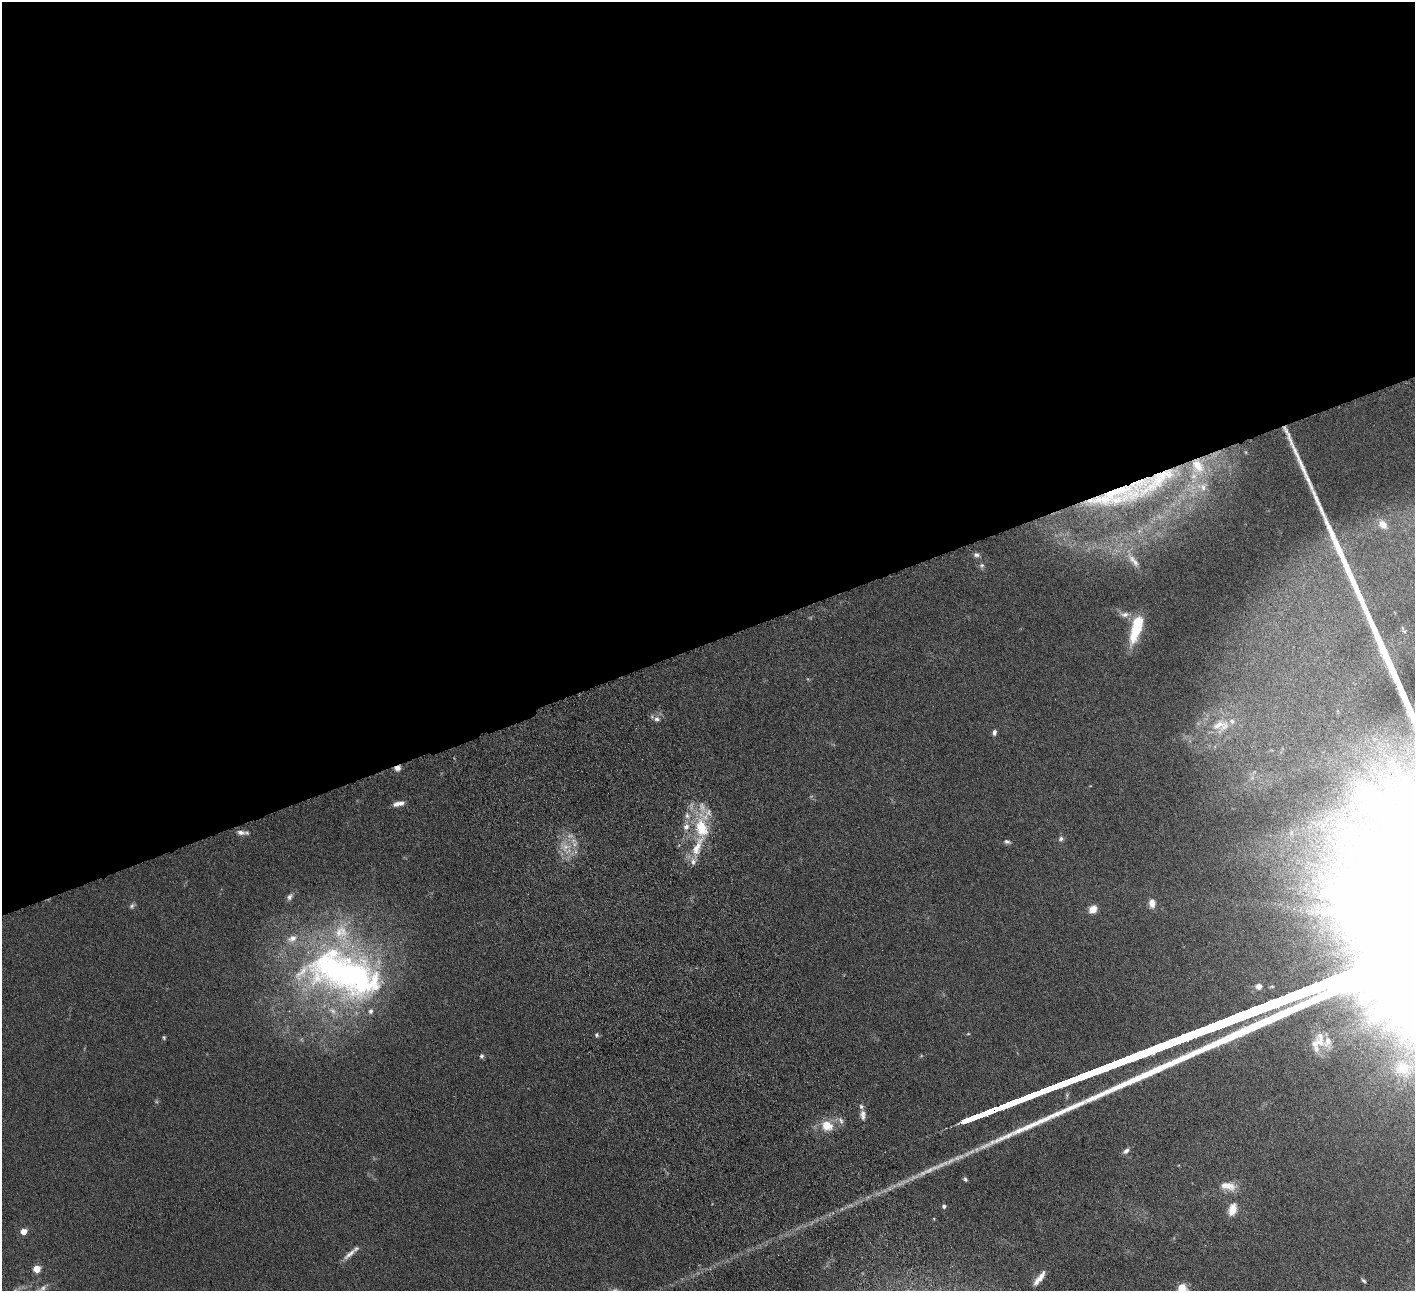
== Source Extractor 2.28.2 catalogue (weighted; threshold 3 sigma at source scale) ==
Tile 2 of 4 x 4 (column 2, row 1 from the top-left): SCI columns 1469-2881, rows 4057-5345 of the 5760 x 5666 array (HDU 1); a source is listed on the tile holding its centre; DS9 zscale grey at full resolution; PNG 1417 x 1293 px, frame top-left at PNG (2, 2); no overlay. Shown black and unused: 50% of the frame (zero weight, under 4 of 8 exposures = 3% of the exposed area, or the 3 px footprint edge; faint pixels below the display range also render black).
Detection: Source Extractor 2.28.2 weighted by HDU 2 'WHT'; one run over the whole footprint, this tile lists its part. Background 0.0702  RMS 0.0061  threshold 0.0251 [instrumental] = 3 sigma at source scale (4.09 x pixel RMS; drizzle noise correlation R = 1.36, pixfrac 0.8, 0.05/0.05 arcsec/px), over >= 5 px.
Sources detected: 72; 5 too faint to see at this stretch — not listed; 18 inside a brighter listed object's ellipse — not listed separately; the other 49 listed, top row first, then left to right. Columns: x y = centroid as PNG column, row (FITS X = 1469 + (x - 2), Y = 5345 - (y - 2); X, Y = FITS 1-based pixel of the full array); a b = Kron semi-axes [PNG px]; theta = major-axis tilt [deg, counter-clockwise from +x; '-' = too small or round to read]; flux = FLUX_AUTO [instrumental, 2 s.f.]
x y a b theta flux
1157 481 139 23 29 90
1203 487 16 12 61 8.4
1383 524 12 9 -48 5.2
976 555 9 7 -3 2.1
1133 560 33 9 -54 8.7
982 565 8 7 - 1.6
1125 614 18 7 -4 4.1
1136 628 32 10 73 25
1404 630 9 4 -59 1
657 719 9 7 -23 2.5
1220 726 28 19 5 15
994 732 7 5 75 1.8
397 768 7 6 - 2.9
1394 785 15 7 -3 6
399 803 13 6 12 3.5
701 828 25 16 -75 24
241 832 14 6 -11 2.7
1357 836 13 7 -59 5.1
1061 839 8 6 64 1.6
1007 842 9 5 -12 1.5
566 847 16 11 27 8.7
693 861 10 8 -84 3.2
1338 863 12 8 -31 4.9
1324 882 10 5 22 2.2
290 897 11 6 55 2.2
1152 903 11 7 -88 4.2
132 906 8 6 51 1.3
1093 909 9 7 42 5.8
342 972 104 52 -11 220
1258 986 7 6 - 3.6
1364 1000 5 5 - 20
597 1035 6 5 - 1.1
164 1037 5 4 - 0.8
1318 1041 26 17 57 12
481 1056 6 5 - 1.1
1402 1068 19 17 19 9.2
863 1115 14 7 -87 3.1
827 1125 17 14 -36 10
1126 1151 10 5 39 2
965 1179 6 5 - 1
1228 1186 22 11 -9 7.6
944 1206 5 5 - 1.3
1232 1210 16 10 72 6.9
23 1231 5 5 - 8.7
350 1254 21 6 40 4.1
37 1269 5 5 - 15
1039 1278 19 6 52 5.1
1364 1281 6 4 -43 0.97
42 1288 18 7 37 3.4
Overlapping masked pixels (flux is a lower limit): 2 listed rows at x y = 1157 481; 397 768
Isophote crosses this tile's border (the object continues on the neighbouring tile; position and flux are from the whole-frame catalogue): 1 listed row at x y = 42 1288
Unlisted compact peaks at least as high as the median listed source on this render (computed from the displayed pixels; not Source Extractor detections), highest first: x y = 1018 1131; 1057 1114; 1088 1100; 1077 1105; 1029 1126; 1316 498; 1308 479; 1049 1117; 1303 469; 1321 509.